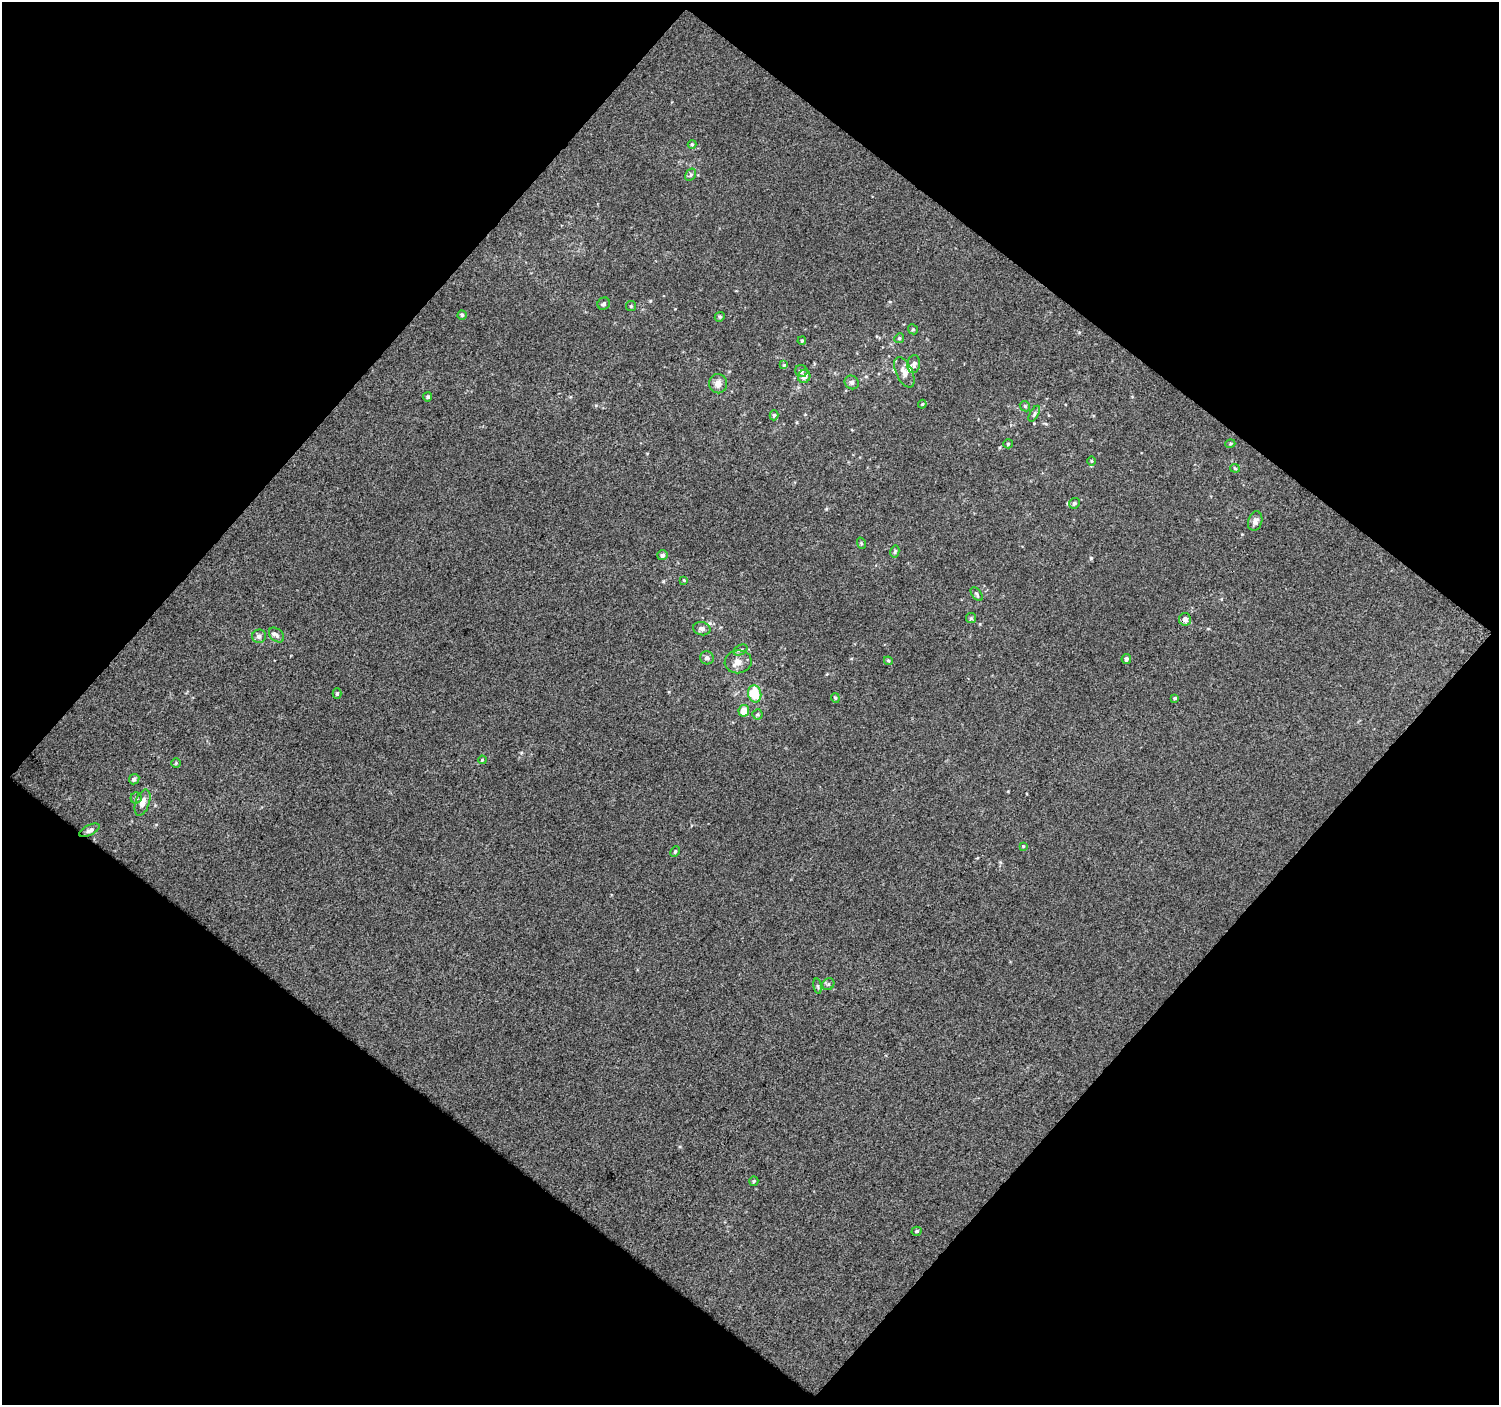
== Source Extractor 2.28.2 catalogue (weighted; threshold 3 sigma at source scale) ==
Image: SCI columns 1-1497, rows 53-1455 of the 1498 x 1504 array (HDU 1 of 3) = the unmasked area's bounding box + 8 px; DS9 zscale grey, full resolution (1 PNG px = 1 image px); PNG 1501 x 1407 px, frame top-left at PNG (2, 2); each listed source drawn as its Kron ellipse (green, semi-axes under 4 px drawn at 4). Shown black and unused: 50% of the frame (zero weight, under 3 of 4 exposures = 1% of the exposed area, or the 3 px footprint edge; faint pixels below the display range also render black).
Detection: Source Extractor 2.28.2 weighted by HDU 2 'WHT'. Background -4.16e-04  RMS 0.012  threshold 0.0529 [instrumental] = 3 sigma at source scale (4.5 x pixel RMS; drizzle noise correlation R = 1.50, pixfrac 1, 0.0396/0.0396 arcsec/px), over >= 5 px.
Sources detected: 61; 1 inside a brighter listed object's ellipse — not listed separately; the other 60 listed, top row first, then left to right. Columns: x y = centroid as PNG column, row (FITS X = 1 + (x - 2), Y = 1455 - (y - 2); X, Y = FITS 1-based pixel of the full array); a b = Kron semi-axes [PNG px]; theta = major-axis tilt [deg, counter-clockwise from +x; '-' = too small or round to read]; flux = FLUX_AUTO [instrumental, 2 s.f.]
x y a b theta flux
692 144 4 4 - 1.4
691 175 7 5 60 2.3
604 304 6 6 - 2.8
631 306 5 5 - 1.5
462 315 4 4 - 1.8
720 317 5 4 - 1.5
913 329 5 4 - 1.7
899 338 5 4 - 1.6
802 341 4 3 - 1.3
914 364 9 6 82 3.7
784 365 4 4 - 1.3
801 371 6 6 - 3.2
904 372 16 8 -64 9.1
804 376 7 6 - 6.7
852 382 7 6 - 3
718 384 9 9 - 7.1
428 397 4 4 - 2.1
922 404 4 3 - 1.3
1025 406 6 4 -46 1.7
1034 414 9 4 61 2.6
774 415 5 4 - 1.8
1008 444 5 4 - 1.3
1230 444 5 3 - 1.3
1092 461 5 3 - 1.1
1235 468 5 4 - 1.3
1074 503 5 5 - 2.6
1255 521 10 7 72 4.9
861 543 6 3 -72 1.3
895 551 6 4 77 1.6
662 555 5 5 - 2.8
684 580 4 3 - 0.91
977 594 8 4 -54 2.1
971 618 5 5 - 1.7
1185 619 6 6 - 6.6
702 629 9 6 -12 3.9
277 635 9 6 -42 3.3
259 636 7 6 - 3.9
740 650 7 5 28 2.5
707 658 7 6 - 3.6
1126 659 5 4 - 3.4
888 661 4 4 - 1.3
738 662 13 11 9 9.6
337 693 5 4 - 1.9
755 694 8 6 -76 33
835 698 5 4 - 1.5
1175 698 4 3 - 1.7
744 711 6 5 - 16
757 714 5 5 - 1.8
482 760 4 3 - 0.98
176 763 4 4 - 1.2
134 779 5 5 - 2.8
136 798 5 5 - 2
142 803 13 7 70 9.8
90 830 11 5 26 3.8
1023 846 4 4 - 1
675 851 6 4 62 1.7
828 984 6 5 - 2.3
818 986 8 4 -82 1.8
754 1181 5 4 - 1.5
917 1231 5 4 - 2.2